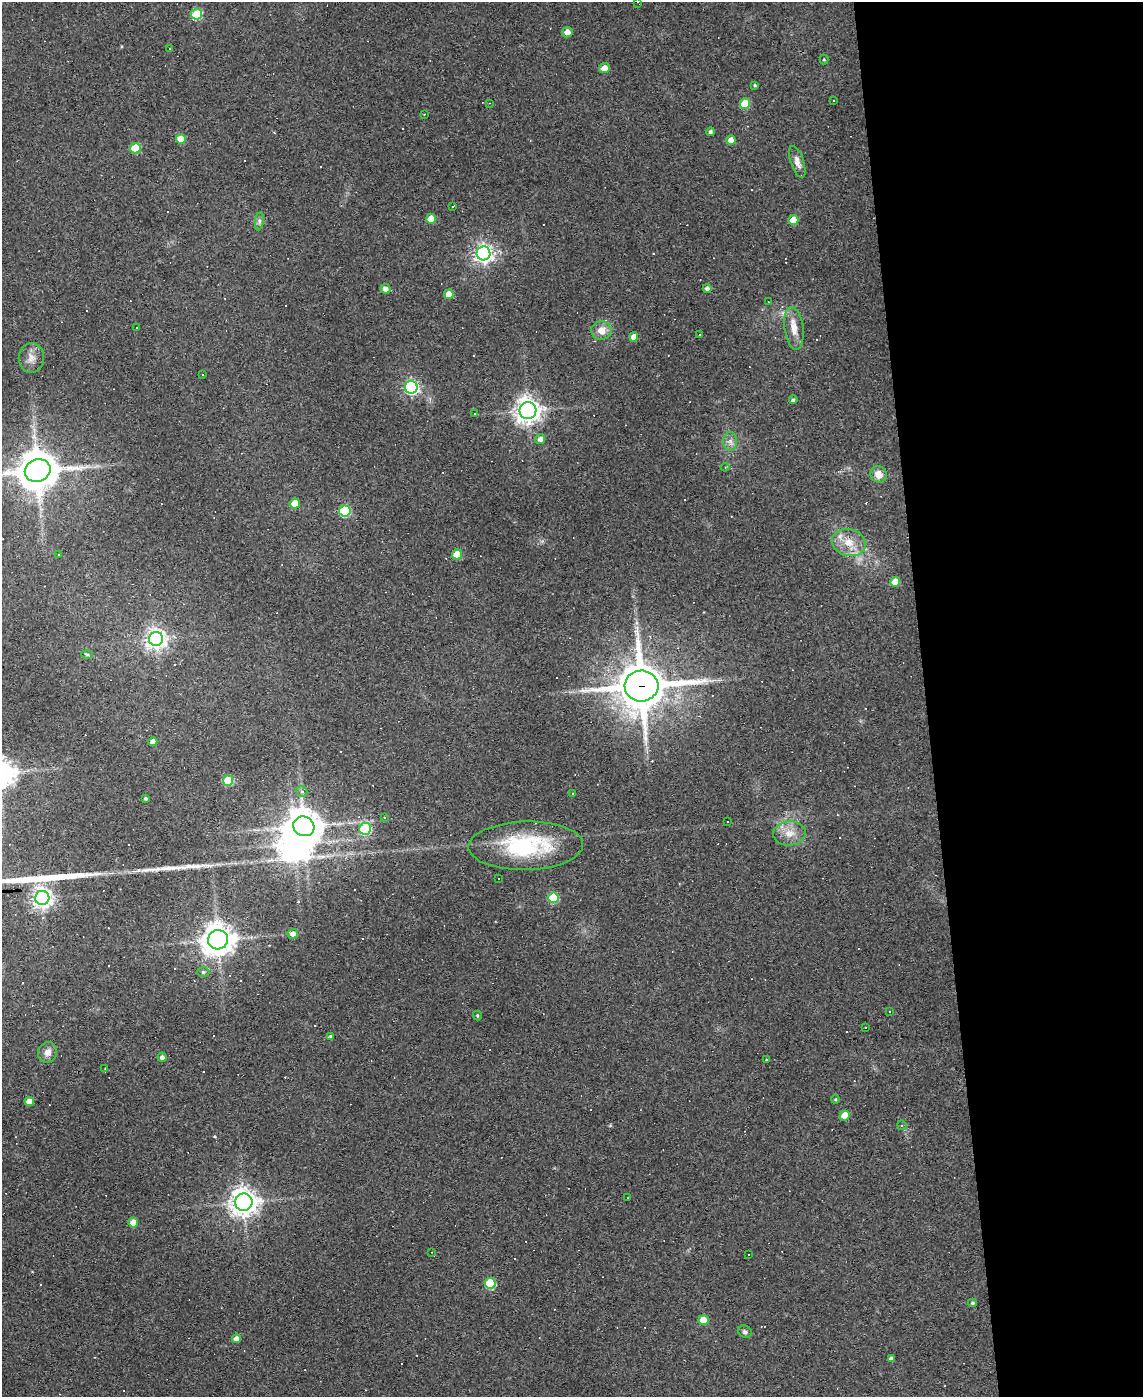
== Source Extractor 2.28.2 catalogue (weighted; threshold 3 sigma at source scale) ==
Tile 8 of 4 x 3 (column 4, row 2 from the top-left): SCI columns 3424-4564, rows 1625-3019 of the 4564 x 4539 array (HDU 1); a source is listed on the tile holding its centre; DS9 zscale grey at full resolution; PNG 1145 x 1399 px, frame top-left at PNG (2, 2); each listed source drawn as its Kron ellipse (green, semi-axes under 4 px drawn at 4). Shown black and unused: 19% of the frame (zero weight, under 3 of 4 exposures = <1% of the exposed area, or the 3 px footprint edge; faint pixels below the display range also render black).
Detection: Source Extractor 2.28.2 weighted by HDU 2 'WHT'; one run over the whole footprint, this tile lists its part. Background 0.0831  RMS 0.0059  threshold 0.0265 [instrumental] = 3 sigma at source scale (4.5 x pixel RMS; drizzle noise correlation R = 1.50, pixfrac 1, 0.05/0.05 arcsec/px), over >= 5 px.
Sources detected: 128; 1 inside a brighter object's white glare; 35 cosmic-ray / hot-pixel residue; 2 long thin detections or spike segments (spike, bleed or trail) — neither listed nor drawn; the other 90 listed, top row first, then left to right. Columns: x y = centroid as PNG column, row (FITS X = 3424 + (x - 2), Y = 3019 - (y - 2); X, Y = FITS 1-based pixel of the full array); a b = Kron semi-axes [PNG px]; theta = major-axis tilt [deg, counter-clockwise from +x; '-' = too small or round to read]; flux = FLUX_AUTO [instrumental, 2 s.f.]
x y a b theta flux
638 2 4 2 - 0.61
197 14 5 5 - 34
567 32 5 5 - 4.4
169 48 3 3 - 6.2
824 60 5 4 - 0.69
605 68 5 5 - 6
755 85 4 3 - 0.66
833 101 3 3 - 2.2
489 103 4 3 - 0.4
745 104 5 5 - 21
424 114 2 2 - 0.35
710 132 4 4 - 1.4
181 139 5 5 - 12
731 140 4 4 - 6
135 148 5 5 - 19
797 162 16 6 -71 3.7
452 207 3 2 - 0.51
431 219 5 5 - 9.5
793 220 5 5 - 12
259 221 9 4 82 1.6
483 253 7 7 - 290
707 288 4 4 - 2
385 289 5 4 - 3.3
449 294 5 4 - 7
768 302 3 2 - 0.41
136 328 2 2 - 0.5
794 328 21 9 -82 7.1
601 330 10 9 - 6.3
700 335 3 3 - 38
634 337 4 4 - 6.3
31 358 15 12 -88 5.3
202 375 3 2 - 0.42
411 387 6 6 - 140
793 400 4 3 - 1.1
528 410 8 8 - 510
474 414 3 3 - 1.9
540 439 5 5 - 2.7
730 441 9 7 -89 2.6
725 467 4 4 - 0.59
38 470 13 11 21 1800
878 474 8 7 - 5.5
295 503 5 5 - 13
345 511 6 5 - 46
849 542 17 13 -14 9.9
58 554 3 3 - 1.2
457 554 5 5 - 14
895 582 5 5 - 10
156 639 7 7 - 320
87 655 6 4 -3 0.76
641 686 17 15 3 2400
153 742 4 4 - 3.5
228 781 5 5 - 23
302 791 6 5 - 1.3
573 793 3 2 - 0.69
145 798 3 3 - 1
384 818 3 3 - 2.2
728 822 3 2 - 0.43
304 826 11 9 -27 1100
365 829 6 6 - 47
789 833 16 12 3 7.6
526 846 57 24 1 55
499 878 3 2 - 0.73
42 898 7 7 - 340
553 898 5 5 - 27
293 934 5 5 - 3.8
218 940 10 9 - 840
203 972 6 5 - 1.1
890 1012 3 3 - 1.4
477 1016 5 4 - 0.78
866 1027 2 2 - 0.47
330 1037 4 3 - 1.1
48 1052 10 9 - 4.2
162 1057 4 4 - 1.9
766 1060 3 2 - 0.79
105 1068 3 2 - 0.47
835 1099 4 4 - 0.63
29 1101 4 4 - 5.1
845 1115 5 5 - 8.7
902 1125 5 4 - 0.87
628 1197 3 3 - 1.7
244 1202 8 8 - 690
133 1223 5 4 - 8.7
432 1252 2 2 - 0.33
748 1255 3 2 - 0.58
490 1283 5 5 - 31
972 1303 4 4 - 0.92
703 1320 5 5 - 11
745 1332 7 6 - 1.4
236 1339 4 4 - 4.6
891 1359 4 4 - 1.8
Overlapping masked pixels (flux is a lower limit): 1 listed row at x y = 641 686
Isophote crosses this tile's border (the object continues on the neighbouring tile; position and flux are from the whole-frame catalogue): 2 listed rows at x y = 638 2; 38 470